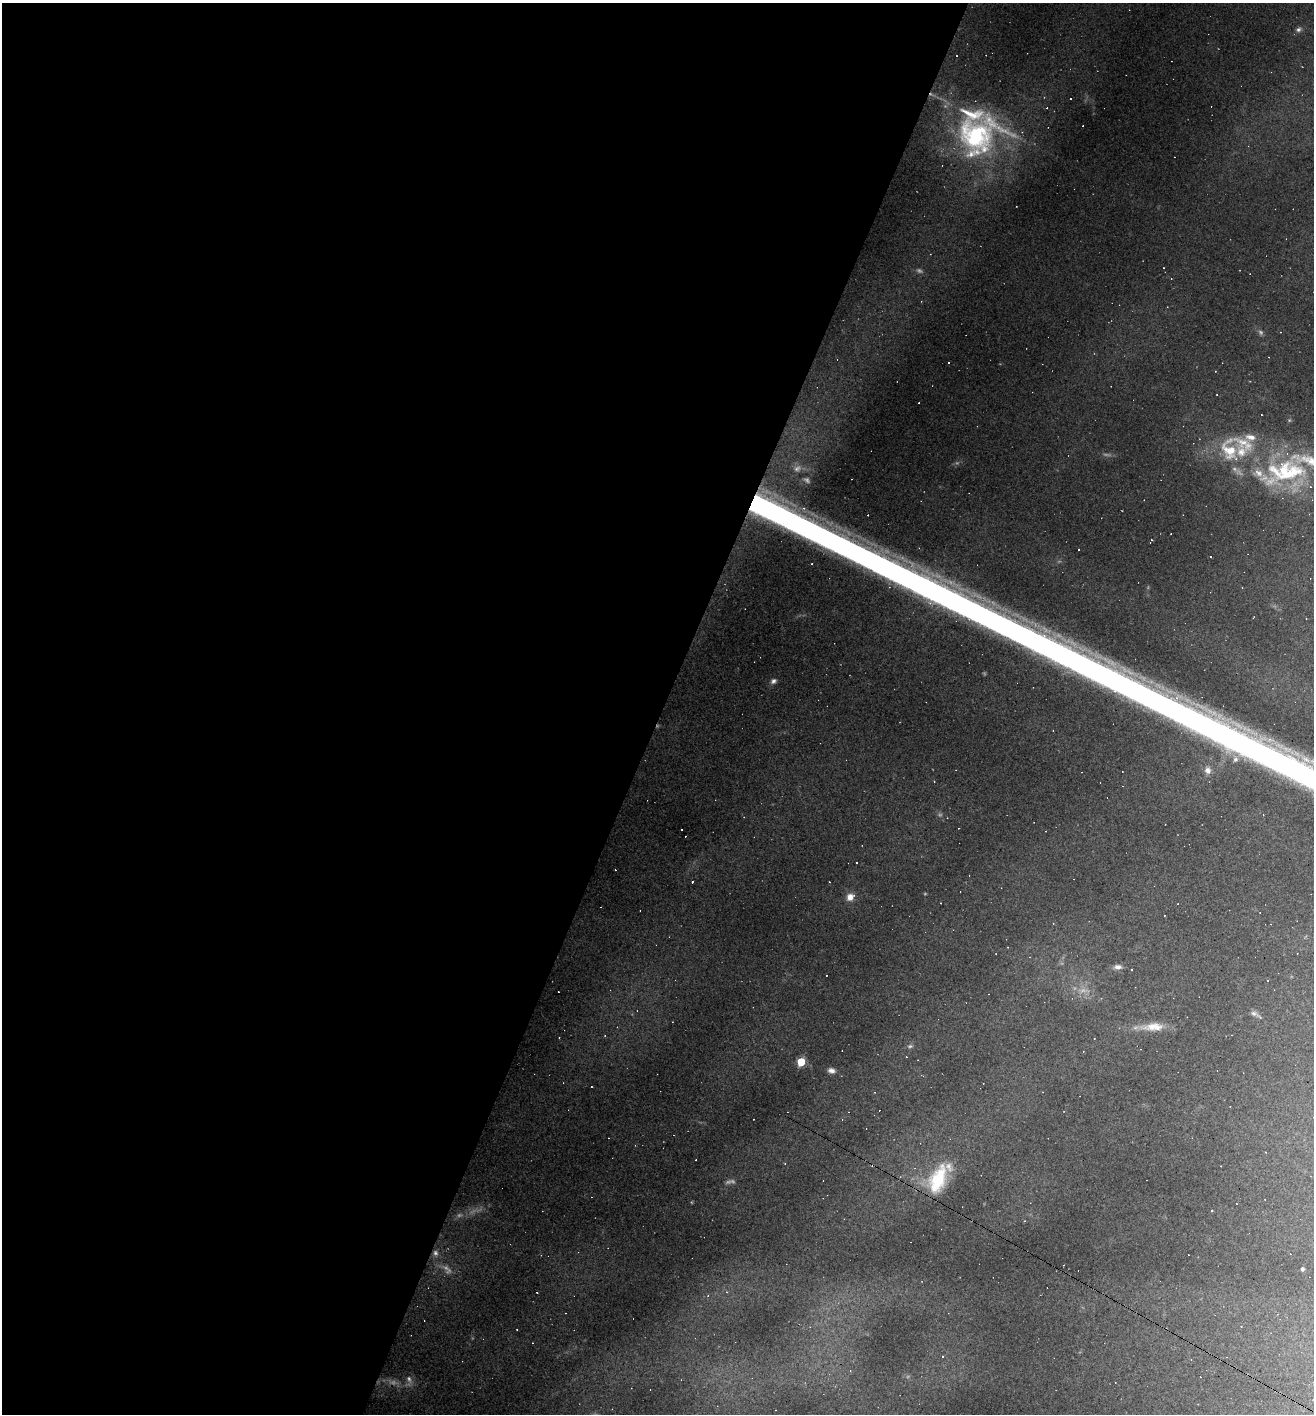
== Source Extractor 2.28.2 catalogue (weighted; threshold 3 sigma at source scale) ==
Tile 5 of 4 x 4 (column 1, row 2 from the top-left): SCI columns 274-1585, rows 2827-4238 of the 5661 x 5651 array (HDU 1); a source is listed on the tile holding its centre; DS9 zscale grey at full resolution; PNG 1316 x 1416 px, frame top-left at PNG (2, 3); no overlay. Shown black and unused: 50% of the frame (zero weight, under 3 of 4 exposures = <1% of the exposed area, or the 3 px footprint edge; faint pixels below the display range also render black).
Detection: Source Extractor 2.28.2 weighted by HDU 2 'WHT'; one run over the whole footprint, this tile lists its part. Background 0.133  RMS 0.0097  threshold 0.0436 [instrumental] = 3 sigma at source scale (4.5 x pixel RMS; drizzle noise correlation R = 1.50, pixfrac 1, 0.05/0.05 arcsec/px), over >= 5 px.
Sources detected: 100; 18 too faint to see at this stretch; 41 cosmic-ray / hot-pixel residue — not listed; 8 inside a brighter listed object's ellipse — not listed separately; the other 33 listed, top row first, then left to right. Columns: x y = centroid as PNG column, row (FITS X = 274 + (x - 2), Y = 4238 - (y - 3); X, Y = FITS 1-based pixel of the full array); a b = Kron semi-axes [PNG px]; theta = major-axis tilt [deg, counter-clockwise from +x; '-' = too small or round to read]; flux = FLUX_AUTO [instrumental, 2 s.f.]
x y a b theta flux
1298 29 9 6 15 3
957 56 2 2 - 0.67
976 136 64 51 23 200
949 362 3 3 - 1.4
1217 395 3 2 - 0.71
1229 450 37 25 -72 54
797 468 13 8 25 5.9
1285 473 57 37 -13 130
804 508 6 5 - 2.1
1151 541 8 2 64 1
1078 549 3 3 - 4.4
887 551 9 7 -2 5.5
1024 619 21 7 -30 13
773 681 9 7 29 3.6
1170 691 25 7 -19 16
1235 759 10 7 -88 4.6
1208 770 10 8 -75 5.9
934 781 2 2 - 0.52
857 862 3 3 - 1.2
850 897 10 8 37 8.4
1118 967 11 7 3 4.9
1255 1014 17 5 -31 4
1153 1026 36 12 8 20
605 1036 3 3 - 1.3
801 1062 5 5 - 44
831 1070 9 6 -15 4.7
785 1164 3 2 - 0.73
1221 1166 2 2 - 0.49
938 1179 40 21 67 59
1237 1204 3 2 - 0.83
435 1253 9 7 -76 4.4
1302 1269 4 3 - 2.3
537 1292 3 2 - 0.65
Overlapping masked pixels (flux is a lower limit): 1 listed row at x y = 938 1179
Unlisted compact peaks at least as high as the median listed source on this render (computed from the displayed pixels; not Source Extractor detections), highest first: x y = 1115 691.